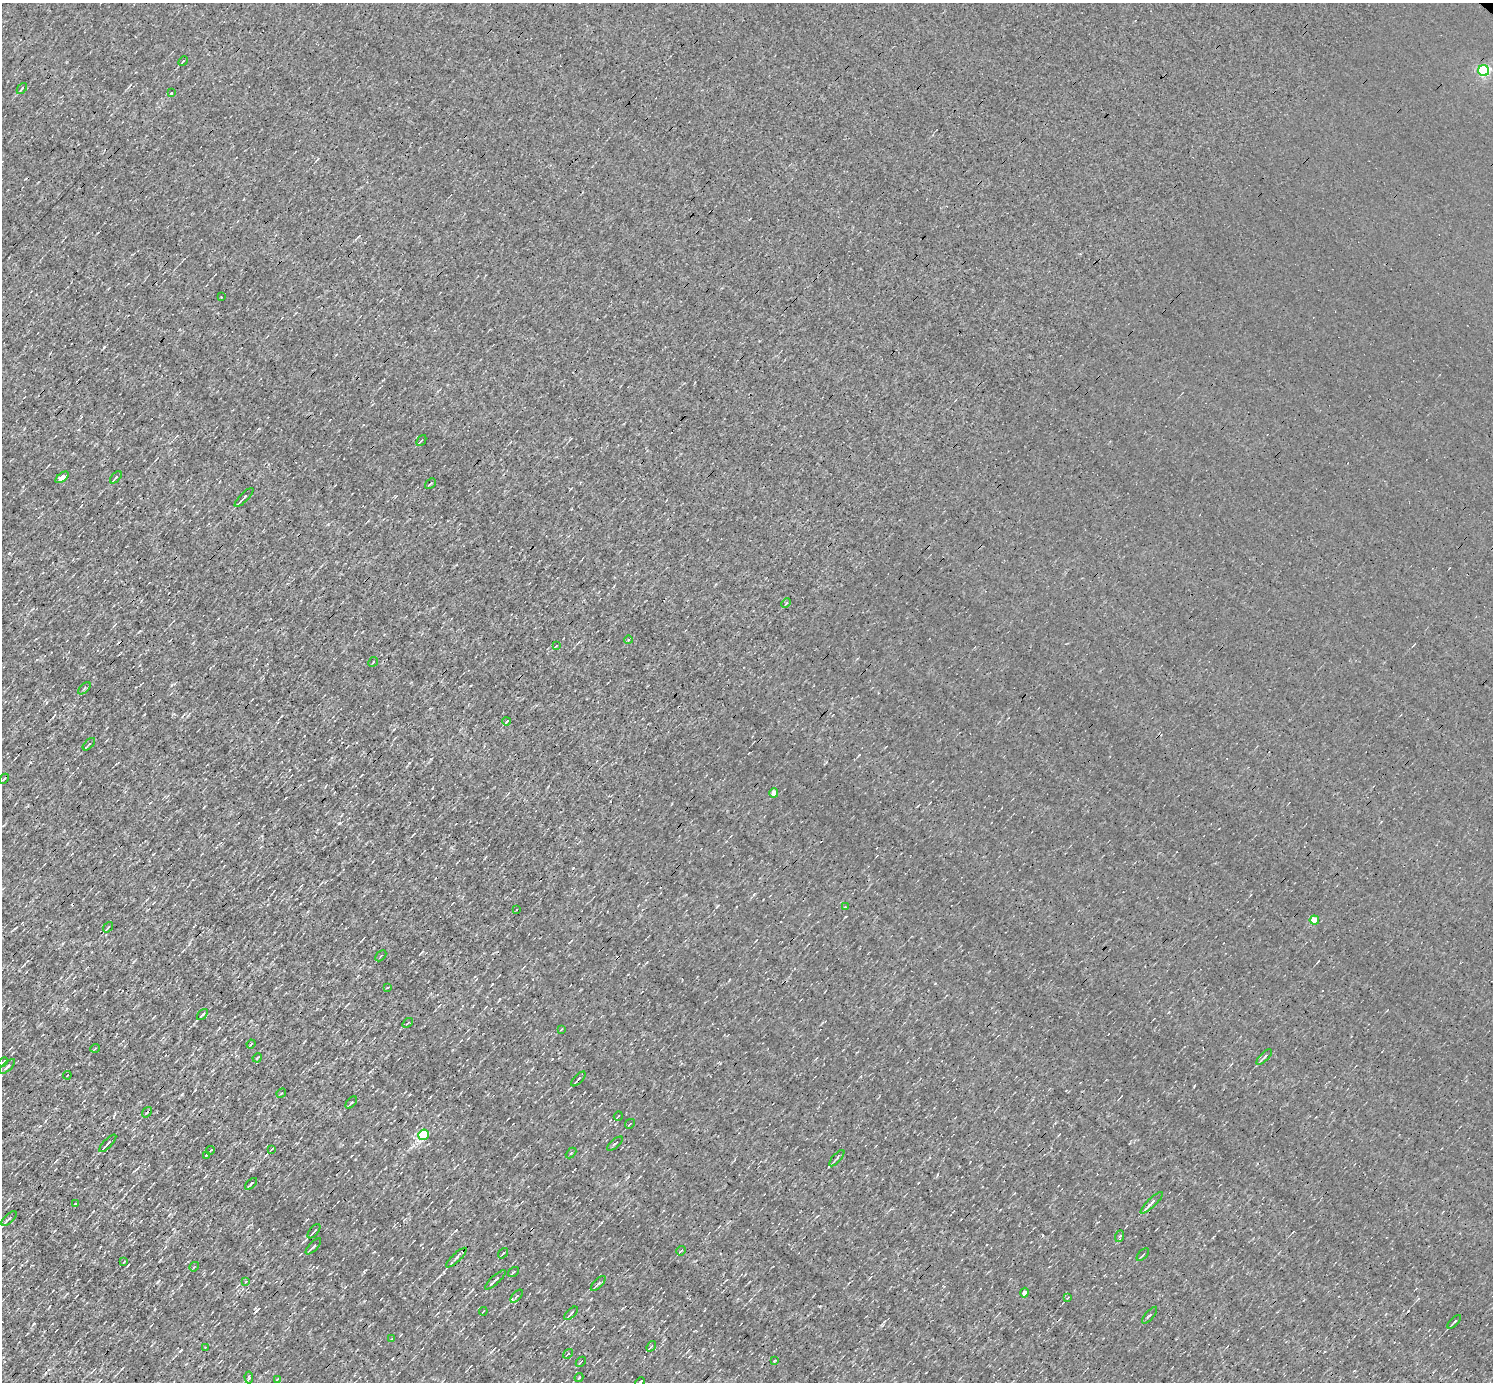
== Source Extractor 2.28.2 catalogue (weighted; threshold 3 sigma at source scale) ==
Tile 7 of 4 x 4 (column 3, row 2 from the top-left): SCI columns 2982-4472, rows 3056-4435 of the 5962 x 5967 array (HDU 1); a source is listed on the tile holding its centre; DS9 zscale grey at full resolution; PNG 1495 x 1384 px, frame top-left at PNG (2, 3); each listed source drawn as its Kron ellipse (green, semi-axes under 4 px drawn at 4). Shown black and unused: <1% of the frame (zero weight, under 3 of 4 exposures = <1% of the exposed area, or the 3 px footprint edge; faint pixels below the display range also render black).
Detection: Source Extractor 2.28.2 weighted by HDU 2 'WHT'; one run over the whole footprint, this tile lists its part. Background 8.55e-04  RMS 0.047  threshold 0.212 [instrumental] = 3 sigma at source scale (4.5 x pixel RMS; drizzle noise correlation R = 1.50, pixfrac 1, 0.05/0.05 arcsec/px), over >= 5 px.
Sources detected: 86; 3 cosmic-ray / hot-pixel residue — neither listed nor drawn; the other 83 listed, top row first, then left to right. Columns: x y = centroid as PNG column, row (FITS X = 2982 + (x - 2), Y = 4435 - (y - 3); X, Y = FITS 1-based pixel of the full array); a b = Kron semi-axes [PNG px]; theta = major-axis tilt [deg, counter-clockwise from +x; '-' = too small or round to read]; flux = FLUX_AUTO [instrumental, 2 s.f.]
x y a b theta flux
183 61 5 2 - 4.9
1484 71 5 5 - 600
22 88 6 2 51 6.9
171 93 3 2 - 3.4
221 297 3 2 - 7.5
421 441 6 3 49 5.4
62 477 7 3 39 240
116 477 7 3 49 7.4
430 483 6 3 41 5.4
244 497 13 2 45 14
786 603 5 3 - 4.4
628 640 4 3 - 3.7
556 646 3 2 - 2.7
373 662 5 3 - 3.8
84 688 8 3 46 6.6
507 721 4 2 - 4.9
89 744 7 3 45 6.3
4 779 5 2 - 5
774 793 4 4 - 40
845 907 4 4 - 3.8
517 909 3 2 - 3.3
1314 920 4 4 - 99
108 927 5 3 - 5.4
381 956 6 2 45 4
387 988 4 2 - 3.9
202 1014 6 3 47 12
408 1023 6 3 38 4.8
562 1029 4 2 - 3.6
251 1044 4 2 - 4.8
95 1048 5 3 - 4.3
1264 1057 10 3 46 10
257 1058 5 3 - 4.8
3 1062 5 3 - 5.2
7 1066 10 3 43 9.8
67 1075 4 2 - 4.1
578 1079 9 3 46 11
281 1093 5 2 - 3.3
351 1102 7 2 48 8.3
147 1112 6 3 53 5
618 1116 5 2 - 3.3
630 1124 5 2 - 3.2
423 1135 5 5 - 450
108 1143 11 3 46 14
615 1144 9 2 41 5.7
272 1149 4 2 - 4.5
211 1150 4 2 - 5.8
571 1153 6 3 44 5
206 1155 4 3 - 4.4
837 1158 10 3 49 8.6
251 1184 7 2 43 7.8
1152 1203 15 3 44 24
75 1204 3 2 - 4.7
9 1219 9 3 43 14
314 1231 8 2 49 6.6
1120 1236 6 3 70 6.1
313 1246 10 3 47 11
681 1251 5 2 - 3.9
503 1253 6 3 52 5.6
1143 1255 8 2 46 5.1
456 1258 13 4 43 13
124 1262 3 2 - 4.8
194 1267 5 2 - 3.8
514 1272 6 3 35 5.3
495 1280 13 2 43 9.9
246 1281 3 2 - 4.5
598 1284 9 4 44 10
1024 1293 5 4 - 20
517 1296 8 4 47 8.2
1067 1298 4 2 - 3.5
483 1311 4 2 - 3.7
571 1313 8 2 46 10
1150 1315 10 2 49 5.2
1454 1322 8 2 45 8.7
392 1338 3 2 - 3.1
651 1346 6 3 53 4.7
205 1347 4 3 - 4.8
568 1354 5 3 - 4.4
775 1360 4 2 - 3.5
581 1362 6 2 45 3.9
249 1377 6 4 -87 7.1
579 1378 4 3 - 4.9
277 1379 3 2 - 3.3
640 1382 5 3 - 4.7
Isophote crosses this tile's border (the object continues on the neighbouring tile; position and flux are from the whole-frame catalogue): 1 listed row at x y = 640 1382
Unlisted compact peaks at least as high as the median listed source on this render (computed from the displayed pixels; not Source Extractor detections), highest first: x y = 104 347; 34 1324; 339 823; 444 1272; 256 1311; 819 1306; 182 1094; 157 1282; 717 906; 492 984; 364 1272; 1194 1086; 181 1350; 431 759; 720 1063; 67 1009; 155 1309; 552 1059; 189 944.